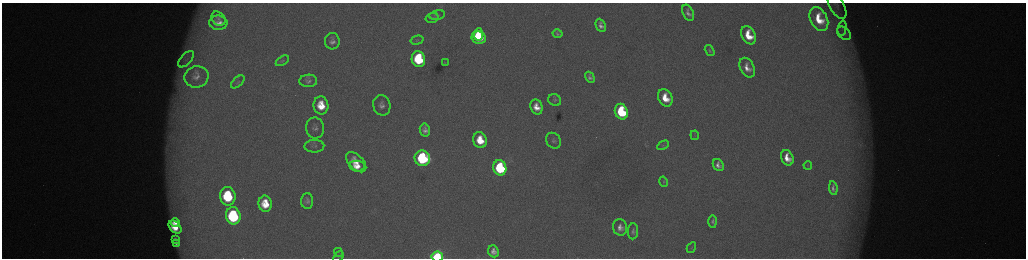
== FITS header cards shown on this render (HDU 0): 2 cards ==
NAXIS1  =                 2048 /fastest changing axis
NAXIS2  =                  512 /next to fastest changing axis

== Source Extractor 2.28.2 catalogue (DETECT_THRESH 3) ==
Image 2048 x 512 px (HDU 0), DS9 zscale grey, zoomed out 1/2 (1 PNG px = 2 x 2 image px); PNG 1028 x 260 px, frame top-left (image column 1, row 511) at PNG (2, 3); each listed source drawn as its Kron ellipse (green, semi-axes under 4 px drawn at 4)
Background 177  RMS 2.1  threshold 6.24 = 3 sigma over >= 5 px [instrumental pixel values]
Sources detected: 67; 3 cannot appear on this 1/2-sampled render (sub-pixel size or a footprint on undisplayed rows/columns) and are neither listed nor drawn; the other 64 listed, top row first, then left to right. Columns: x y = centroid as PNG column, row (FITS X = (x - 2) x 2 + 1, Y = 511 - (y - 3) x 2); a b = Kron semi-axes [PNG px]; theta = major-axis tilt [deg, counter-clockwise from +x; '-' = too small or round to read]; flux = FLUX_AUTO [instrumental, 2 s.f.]
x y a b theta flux
837 5 15 7 -61 2800
688 13 8 5 -65 2100
437 15 8 5 10 1100
432 18 6 5 - 870
218 19 8 6 -49 1500
819 19 12 8 -63 13000
218 23 9 7 -7 3300
601 25 7 5 -64 2100
842 28 8 3 77 930
844 33 8 5 -45 1300
478 34 6 4 86 7000
558 34 5 3 - 840
748 35 9 6 -64 11000
479 38 7 6 - 18000
417 40 6 4 16 600
332 41 8 7 - 2300
710 51 6 4 -58 700
186 59 10 5 48 2300
418 59 8 6 -78 35000
282 61 7 3 32 610
445 62 3 3 - 240
747 68 10 7 -63 4300
196 77 12 10 15 4000
590 77 6 4 -59 1400
308 81 9 6 2 1700
238 82 8 4 41 1000
665 98 9 6 -65 9700
555 100 7 5 -33 990
321 105 9 7 -82 10000
382 105 10 8 -77 2800
536 107 8 6 -72 5400
621 112 8 6 -68 38000
315 128 10 9 - 2100
425 130 6 5 - 2300
695 135 4 3 - 420
480 140 8 6 -74 11000
554 141 8 7 - 1400
663 145 6 3 30 550
314 146 10 6 2 1600
422 158 8 7 - 56000
787 158 8 6 -65 6200
356 162 12 7 -45 7000
718 165 6 5 - 2300
808 165 4 3 - 370
357 166 8 5 -7 5800
500 168 8 6 -74 49000
663 182 5 3 - 490
833 188 7 3 -82 1400
228 196 9 7 -82 34000
307 201 7 6 - 1600
265 204 8 6 -81 10000
233 216 9 7 -80 59000
713 221 6 4 -89 1000
175 222 4 3 - 2900
175 227 8 5 -45 7300
620 227 8 7 - 3300
633 231 8 5 87 1200
175 239 3 2 - 480
176 244 3 2 - 570
691 248 5 2 - 290
493 251 6 5 - 2500
338 252 5 3 - 580
437 256 6 5 - 55000
338 257 6 4 46 710
At the frame edge (FLAGS 8, measured only in part): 2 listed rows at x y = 837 5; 437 256
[3 sub-pixel or undisplayed-footprint detections neither listed nor drawn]